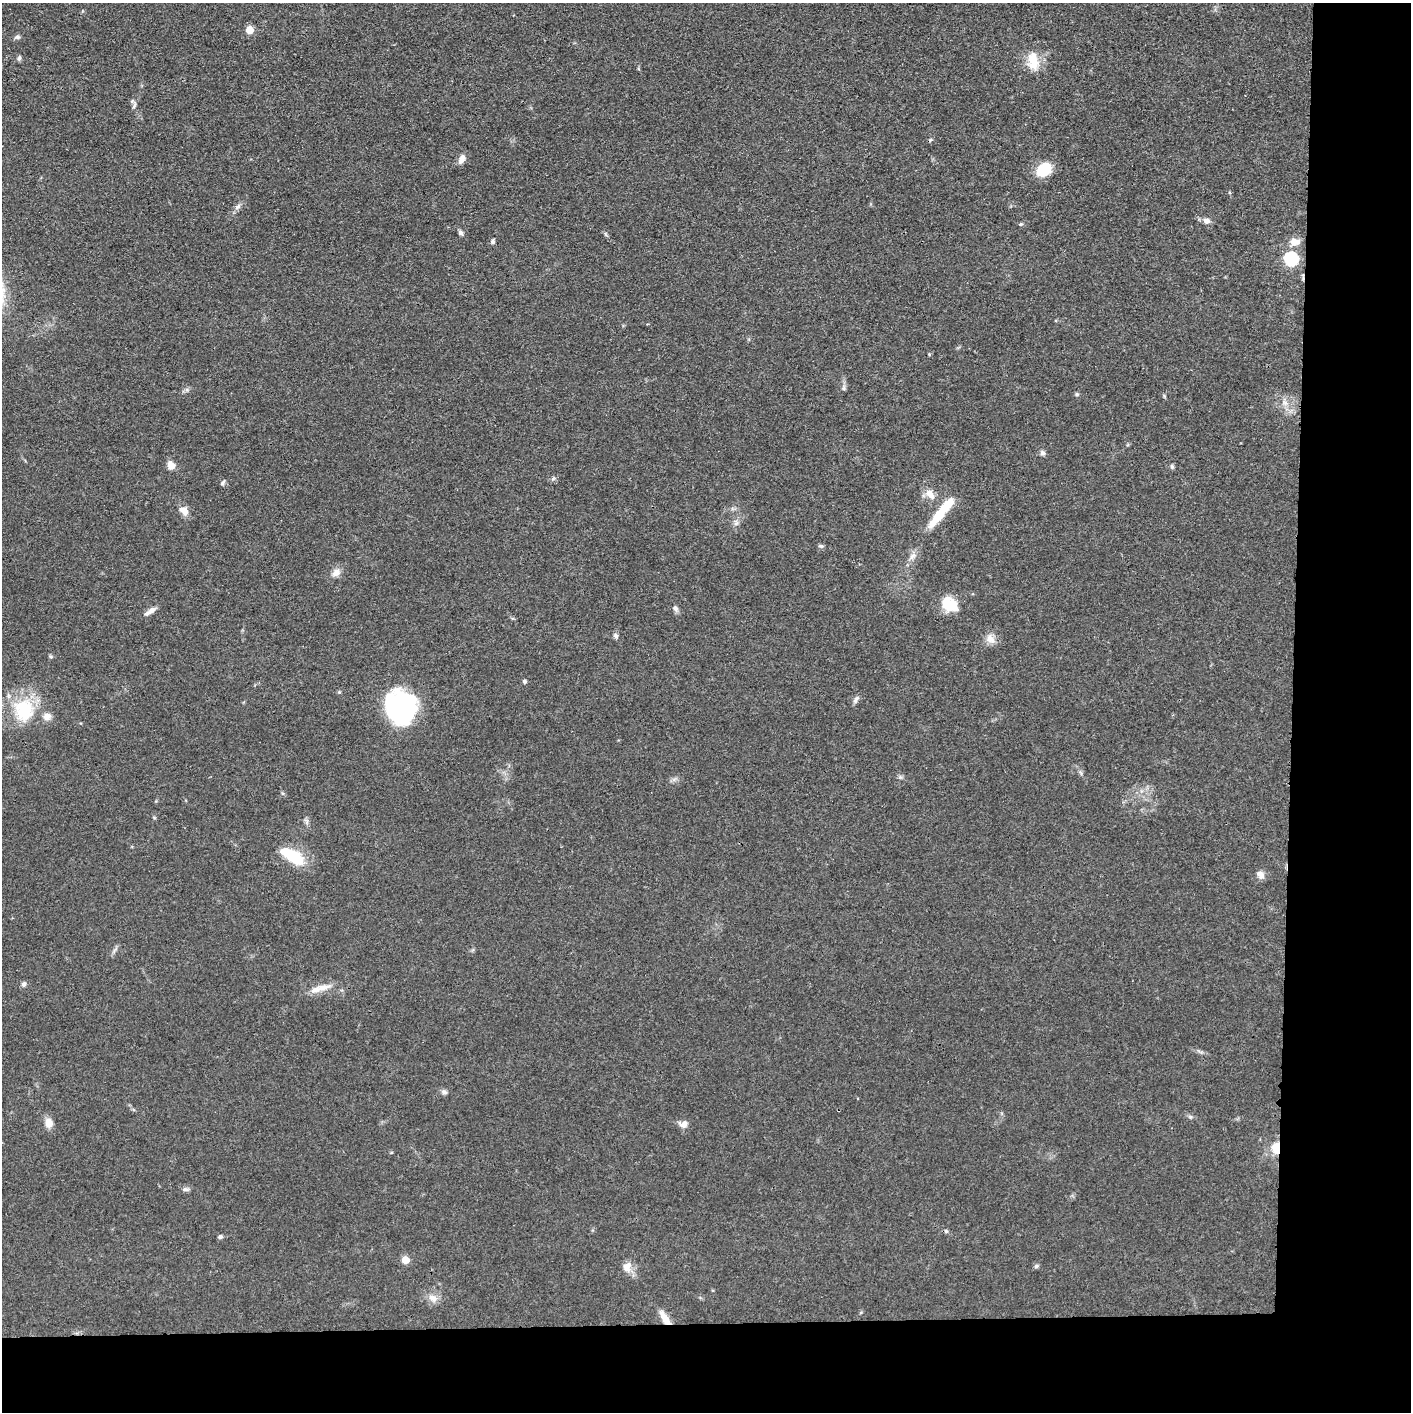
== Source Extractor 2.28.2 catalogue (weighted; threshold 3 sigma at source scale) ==
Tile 9 of 3 x 3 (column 3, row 3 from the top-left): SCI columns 2822-4230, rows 16-1425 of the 4232 x 4261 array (HDU 1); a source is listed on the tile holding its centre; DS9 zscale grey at full resolution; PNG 1413 x 1414 px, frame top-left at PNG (2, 3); no overlay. Shown black and unused: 14% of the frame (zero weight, under 3 of 4 exposures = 1% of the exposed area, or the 3 px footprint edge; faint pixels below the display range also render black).
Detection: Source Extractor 2.28.2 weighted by HDU 2 'WHT'; one run over the whole footprint, this tile lists its part. Background 0.0571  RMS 0.0052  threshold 0.0235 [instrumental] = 3 sigma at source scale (4.5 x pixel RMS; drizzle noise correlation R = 1.50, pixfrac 1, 0.05/0.05 arcsec/px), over >= 5 px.
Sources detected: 62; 4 inside a brighter object's white glare — not listed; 1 inside a brighter listed object's ellipse — not listed separately; the other 57 listed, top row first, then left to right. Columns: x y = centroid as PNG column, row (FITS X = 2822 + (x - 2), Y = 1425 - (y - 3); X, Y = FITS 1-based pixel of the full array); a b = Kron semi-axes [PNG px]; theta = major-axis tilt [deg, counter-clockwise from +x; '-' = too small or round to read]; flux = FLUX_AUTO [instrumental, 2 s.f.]
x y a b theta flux
249 30 5 5 - 10
17 37 7 6 - 1.2
19 58 6 5 - 1.1
1033 61 26 15 -83 11
134 105 11 4 65 1.2
462 159 12 7 65 3.4
1043 170 15 12 36 16
238 207 11 5 42 1.9
1206 221 10 7 -19 2.6
1021 224 5 4 - 0.72
461 233 7 5 -58 1.4
493 241 7 5 73 1.2
1294 242 12 8 1 4.7
1291 259 6 6 - 75
929 354 4 3 - 0.46
844 388 6 5 - 0.97
1077 394 6 5 - 0.83
1285 403 8 5 -56 1.7
1043 453 7 7 - 1.4
171 465 10 8 -54 4
1172 466 6 5 - 0.92
553 479 6 5 - 1
223 483 7 5 40 1
930 494 15 10 -46 5
184 511 12 8 -52 4.6
938 516 35 10 49 14
736 523 7 6 - 1.5
821 546 7 5 -1 1
912 556 12 6 42 2.5
336 573 13 9 39 3.4
950 605 21 15 -39 12
675 608 8 6 -47 1.6
150 611 16 5 35 3.1
616 636 7 6 - 1.3
990 639 15 10 -54 4
51 657 6 4 -1 0.73
524 681 5 4 - 0.99
339 692 5 5 - 0.57
856 700 11 5 59 1.6
24 710 33 28 -78 28
399 710 44 24 -87 46
293 856 33 13 -32 18
1260 875 11 7 -46 2.8
24 984 7 6 - 1.4
323 987 22 8 10 6.3
444 1092 9 5 -15 1.4
48 1123 12 10 -74 4.2
684 1124 11 9 12 3
1276 1148 9 7 82 13
186 1189 9 5 -7 1.4
946 1231 6 4 -44 0.83
220 1237 6 5 - 1
405 1260 5 5 - 9.7
1036 1266 6 5 - 1
627 1267 14 11 70 4.6
433 1298 14 10 -30 4.1
665 1318 20 7 -58 5.7
Overlapping masked pixels (flux is a lower limit): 2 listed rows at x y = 1276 1148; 665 1318